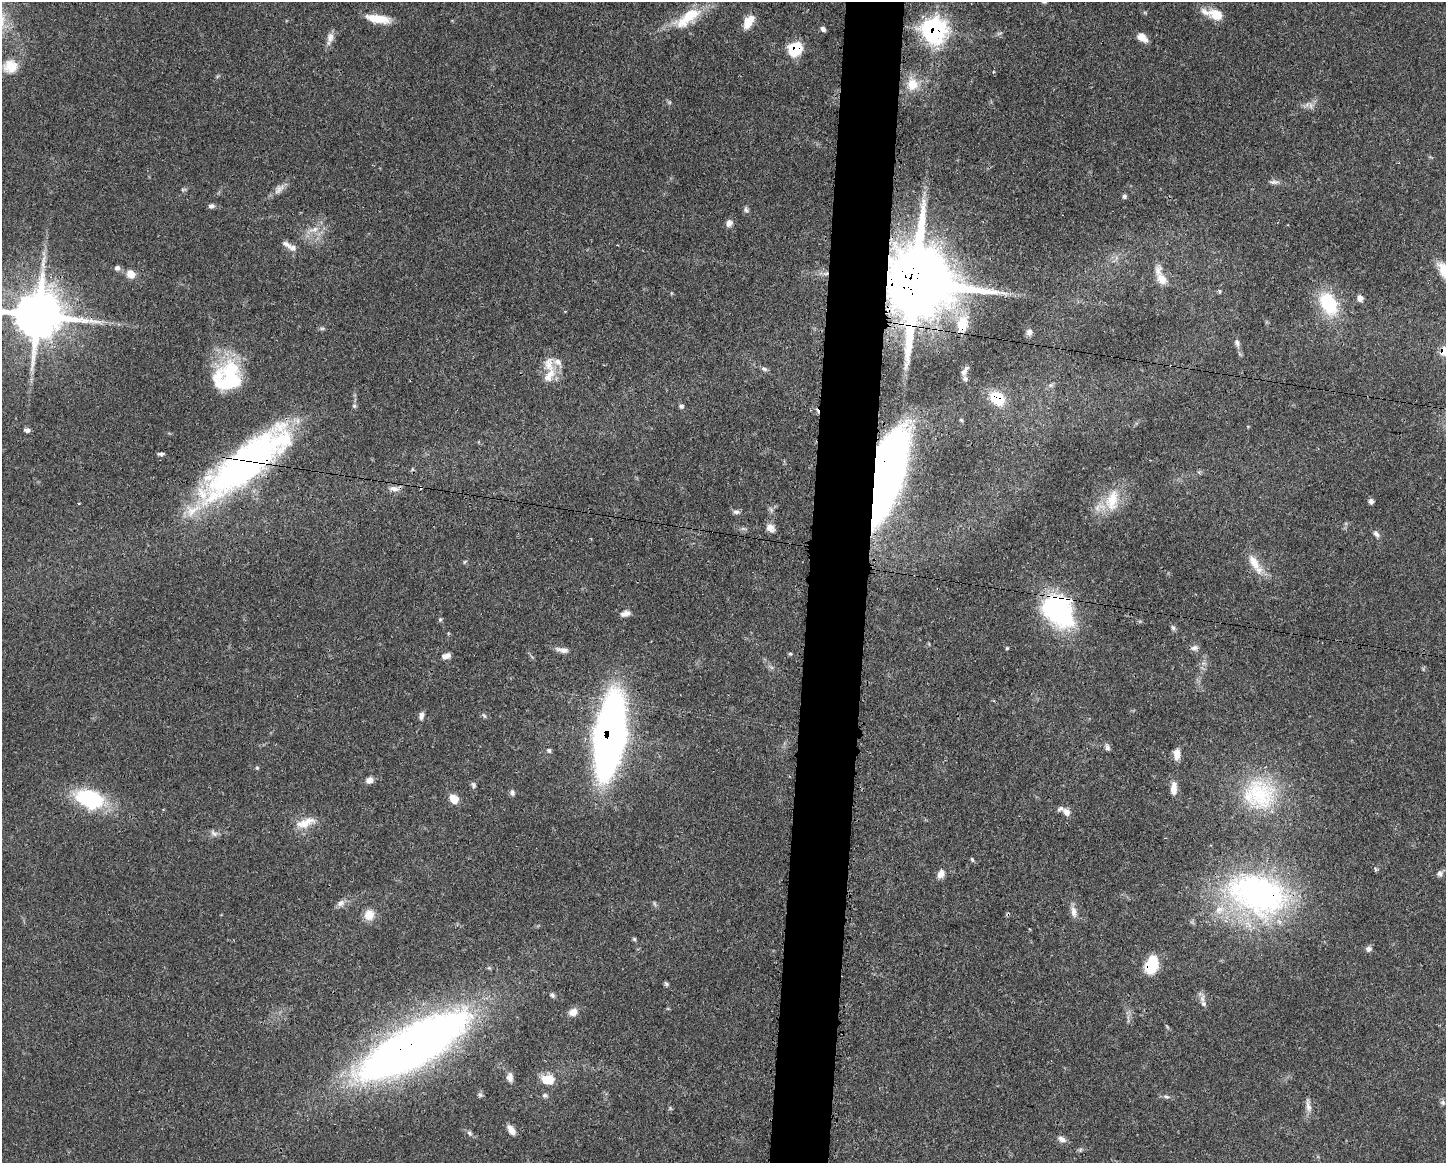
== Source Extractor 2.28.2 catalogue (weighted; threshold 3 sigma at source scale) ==
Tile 5 of 3 x 4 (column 2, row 2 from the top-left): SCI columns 1563-3006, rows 2325-3485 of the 4681 x 4647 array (HDU 1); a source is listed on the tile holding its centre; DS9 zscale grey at full resolution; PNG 1448 x 1165 px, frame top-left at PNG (2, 2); no overlay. Shown black and unused: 4% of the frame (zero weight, under 3 of 4 exposures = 1% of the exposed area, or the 3 px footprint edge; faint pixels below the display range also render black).
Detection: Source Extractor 2.28.2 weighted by HDU 2 'WHT'; one run over the whole footprint, this tile lists its part. Background 0.0597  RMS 0.0031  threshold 0.0141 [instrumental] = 3 sigma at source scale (4.5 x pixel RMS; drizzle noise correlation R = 1.50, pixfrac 1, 0.05/0.05 arcsec/px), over >= 5 px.
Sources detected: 118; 1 too faint to see at this stretch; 1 inside a brighter object's white glare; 1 cosmic-ray / hot-pixel residue — not listed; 7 inside a brighter listed object's ellipse — not listed separately; the other 108 listed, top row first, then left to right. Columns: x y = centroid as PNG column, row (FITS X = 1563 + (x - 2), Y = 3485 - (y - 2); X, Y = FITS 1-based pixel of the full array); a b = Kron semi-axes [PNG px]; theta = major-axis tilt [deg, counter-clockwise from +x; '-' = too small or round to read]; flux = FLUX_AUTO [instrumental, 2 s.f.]
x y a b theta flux
1216 15 20 13 -20 4.8
688 18 41 16 37 12
378 19 28 9 -9 6.3
749 21 16 9 57 5.1
823 29 7 5 -39 1
935 30 11 10 - 160
330 37 14 9 80 2
1142 37 12 7 -38 3
795 49 12 10 42 14
10 66 19 17 17 5.5
993 72 4 3 - 0.52
912 84 20 16 -80 6.3
1311 105 10 5 -89 1
1274 182 15 5 -2 1.2
279 189 18 8 44 2.2
1124 196 6 5 - 0.67
211 206 8 6 7 0.89
746 210 9 6 -63 0.88
729 223 9 8 - 1.5
314 229 17 7 18 3
287 244 16 7 -30 1.7
617 245 3 2 - 0.26
117 268 7 7 - 1
131 274 9 8 - 3.7
1161 277 24 9 -68 4.6
916 283 22 19 -16 5300
1219 291 6 4 -89 0.45
1360 298 8 7 - 1.5
1328 303 26 16 -63 20
37 315 16 13 -7 1800
962 324 24 15 85 7.6
322 328 7 4 1 0.54
1029 332 8 8 - 1.3
1237 343 11 7 -69 1.3
1444 351 8 7 - 5.4
549 364 22 13 -80 5.2
764 369 9 5 -25 0.82
964 371 13 6 58 1.4
228 378 37 28 67 27
1051 385 7 4 71 0.6
997 398 15 11 -40 12
681 406 7 6 - 0.7
961 420 6 4 -45 0.44
27 430 7 5 -4 0.98
161 454 8 4 0 0.67
246 463 110 31 38 120
883 477 59 19 73 560
394 489 14 6 -6 2
1112 501 32 17 78 9.7
1371 501 6 5 - 1.1
736 512 9 6 -3 1
743 528 7 4 0 0.63
770 528 11 9 -44 1.9
1376 534 10 6 -43 1.1
464 562 5 3 - 0.33
1254 562 23 10 -62 5.4
1058 610 38 28 -46 45
625 614 13 7 15 1.5
440 619 5 5 - 0.44
1173 628 7 5 -46 0.67
1007 648 5 3 - 0.3
1194 648 11 6 9 1.2
562 650 18 6 -10 1.9
790 654 5 4 - 0.41
446 656 11 6 15 1.8
421 716 10 5 80 1.2
484 716 7 4 -53 0.55
610 736 50 16 82 330
1107 747 10 5 -67 0.87
549 750 7 6 - 0.69
1177 754 12 7 -88 2.6
257 768 5 5 - 0.37
369 780 8 7 - 1.9
473 785 9 6 -73 0.75
1174 788 17 8 88 2.9
512 793 9 6 -78 0.85
1260 794 47 41 -60 29
89 799 32 19 -18 25
454 799 9 7 -46 4.6
1067 812 11 8 -45 1.9
303 824 27 12 13 5.2
214 833 12 6 -40 1.1
972 860 6 4 -63 0.43
1440 873 8 7 - 1.1
941 874 10 8 63 2.1
1258 894 77 50 -18 91
341 903 11 8 36 1.5
1074 912 16 7 -79 2
369 915 13 12 - 3.4
634 939 5 4 - 0.47
1368 949 8 7 - 1
1151 965 17 11 71 13
666 983 7 5 -62 0.53
552 995 7 5 -47 0.68
1203 1003 8 7 - 1.1
573 1012 10 9 - 2.3
414 1046 91 26 30 370
510 1077 11 8 -79 1.8
548 1079 16 12 -2 5.7
480 1095 6 6 - 0.58
545 1095 7 6 - 0.71
1166 1097 8 4 -18 0.69
1443 1102 7 6 - 0.77
1308 1106 20 6 -81 2
670 1108 5 5 - 0.39
511 1130 12 7 -55 2.3
469 1133 8 5 -41 0.81
1062 1139 12 7 -30 1.5
Overlapping masked pixels (flux is a lower limit): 14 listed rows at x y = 935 30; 795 49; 916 283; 37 315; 962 324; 1444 351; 997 398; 246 463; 883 477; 1058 610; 610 736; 1258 894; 1151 965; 414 1046
Isophote crosses this tile's border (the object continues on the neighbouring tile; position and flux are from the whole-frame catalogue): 2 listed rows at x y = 37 315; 1444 351